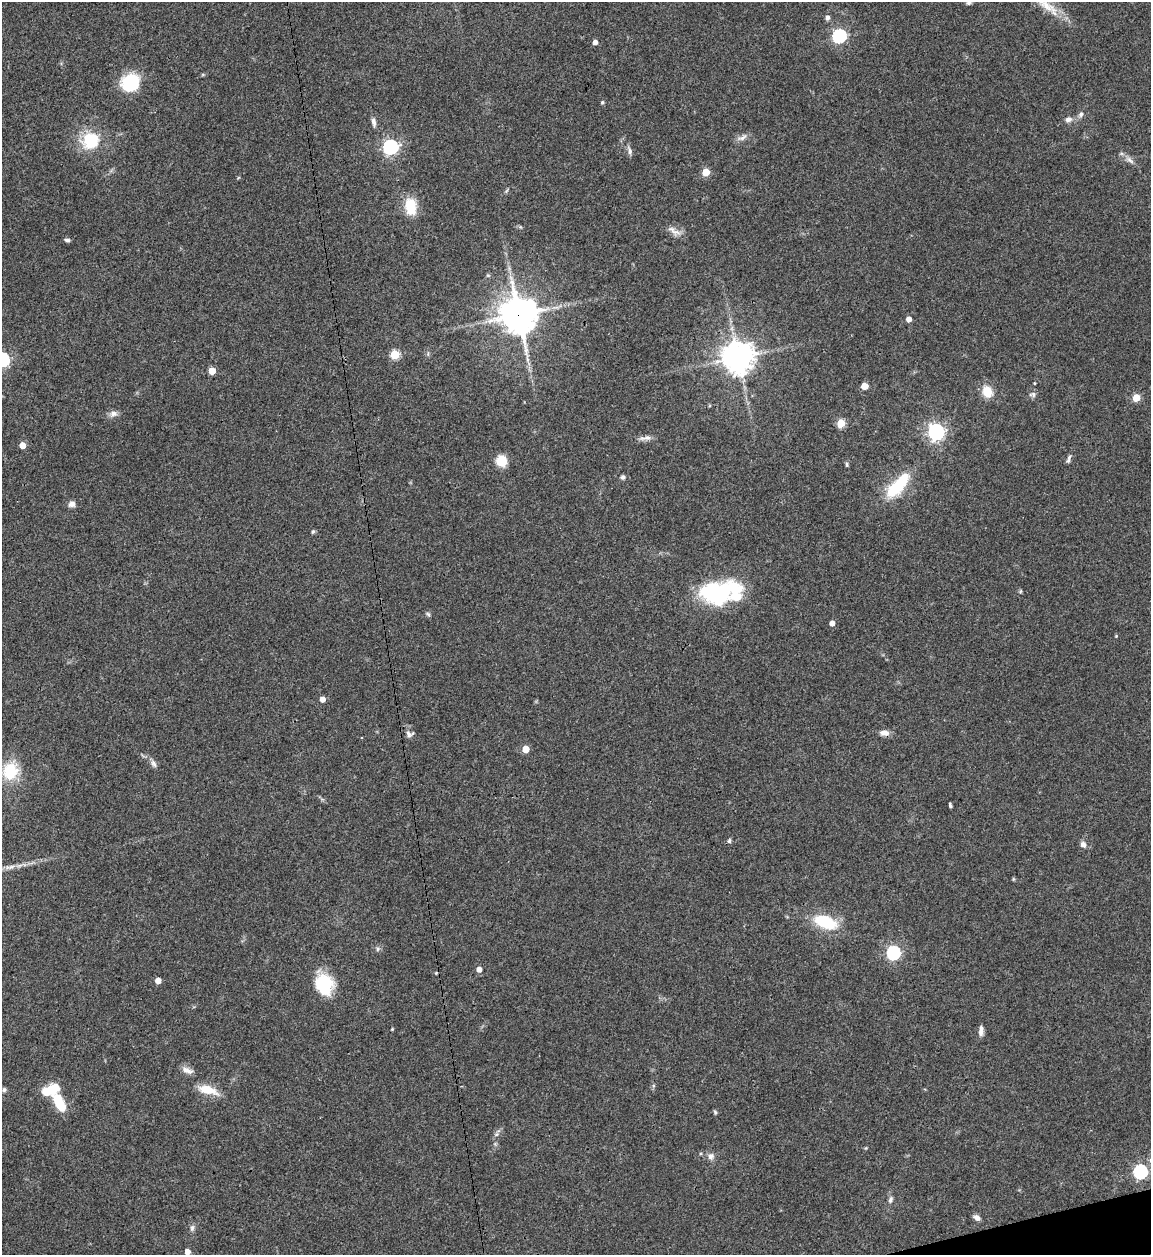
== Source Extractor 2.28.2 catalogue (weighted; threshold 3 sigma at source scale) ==
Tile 6 of 4 x 4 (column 2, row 2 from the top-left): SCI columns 1405-2553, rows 2506-3758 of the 4992 x 5013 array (HDU 1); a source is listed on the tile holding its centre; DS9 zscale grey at full resolution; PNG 1153 x 1257 px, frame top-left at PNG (2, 2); no overlay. Shown black and unused: <1% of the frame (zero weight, under 3 of 4 exposures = <1% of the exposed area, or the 3 px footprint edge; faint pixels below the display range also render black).
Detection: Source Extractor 2.28.2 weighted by HDU 2 'WHT'; one run over the whole footprint, this tile lists its part. Background 0.0521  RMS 0.0049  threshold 0.022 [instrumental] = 3 sigma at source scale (4.5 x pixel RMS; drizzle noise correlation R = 1.50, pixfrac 1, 0.05/0.05 arcsec/px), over >= 5 px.
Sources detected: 86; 2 cosmic-ray / hot-pixel residue — not listed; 3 inside a brighter listed object's ellipse — not listed separately; the other 81 listed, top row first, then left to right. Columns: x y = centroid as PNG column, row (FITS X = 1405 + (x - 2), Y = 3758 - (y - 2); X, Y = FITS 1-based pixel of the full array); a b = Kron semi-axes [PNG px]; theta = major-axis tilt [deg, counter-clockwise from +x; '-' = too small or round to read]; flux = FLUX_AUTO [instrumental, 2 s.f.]
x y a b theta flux
968 3 7 5 3 1.2
1047 6 50 12 -37 13
827 18 5 5 - 2
839 36 6 6 - 86
595 42 4 4 - 2.8
203 75 6 3 -19 0.52
130 82 21 18 32 21
602 102 4 4 - 0.87
1081 114 8 6 58 1.6
1068 119 9 7 24 2.2
374 122 13 6 -81 2.1
742 137 17 7 26 2.5
90 140 18 17 - 22
390 147 6 6 - 130
630 151 13 5 -74 1.8
1130 160 15 6 -38 2.6
706 172 5 5 - 14
507 190 8 3 60 0.69
411 206 20 13 -84 12
674 231 21 8 -33 3.6
67 240 7 5 -7 1.1
488 275 6 4 -1 0.65
518 315 13 12 - 1100
909 319 5 4 - 3.6
395 355 5 5 - 26
738 357 10 10 - 750
2 360 6 6 - 110
212 371 5 4 - 9.8
1034 383 4 2 - 0.34
864 386 5 5 - 9
987 392 11 9 -66 9.4
1033 394 10 6 1 1.5
1136 398 5 5 - 14
113 414 12 8 25 2.4
841 423 5 5 - 19
936 432 6 6 - 180
645 438 21 5 8 2.6
22 445 4 4 - 7.4
1068 459 13 4 74 1.4
501 461 10 9 - 10
847 464 7 4 -90 0.81
623 477 5 5 - 1.3
898 486 31 12 47 27
72 504 8 7 - 2.4
313 531 6 4 73 0.74
1020 591 5 4 - 0.61
716 592 43 26 6 51
428 614 9 4 -45 0.8
832 623 4 4 - 3.7
1116 636 5 4 - 0.47
322 699 5 4 - 3.9
884 733 12 7 -2 3.1
409 734 11 7 -68 2.1
525 749 5 5 - 9.4
153 764 12 7 -50 2.1
10 771 18 14 72 20
950 805 5 3 - 0.87
1083 844 8 7 - 2.3
11 867 12 5 25 2
1013 879 6 4 -90 0.52
825 922 32 16 -19 20
378 949 7 5 48 1.1
893 953 6 6 - 84
479 969 5 5 - 3.2
158 981 5 4 - 4.9
324 984 22 17 -69 25
392 1029 3 3 - 0.47
981 1031 12 5 88 2.4
187 1070 16 7 -20 3.3
4 1090 6 6 - 0.98
207 1090 27 10 -16 9.1
59 1103 17 8 -62 17
715 1112 6 4 -69 0.73
496 1134 7 6 - 1.2
866 1148 6 3 71 0.49
711 1156 10 9 - 2.3
1140 1172 6 6 - 89
890 1199 9 6 72 1.5
977 1218 9 6 -31 2.1
192 1228 10 6 82 1.5
187 1252 5 4 - 3.9
Overlapping masked pixels (flux is a lower limit): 2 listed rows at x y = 518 315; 738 357
Isophote crosses this tile's border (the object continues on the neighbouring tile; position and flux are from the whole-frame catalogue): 3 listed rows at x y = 968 3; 1047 6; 2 360